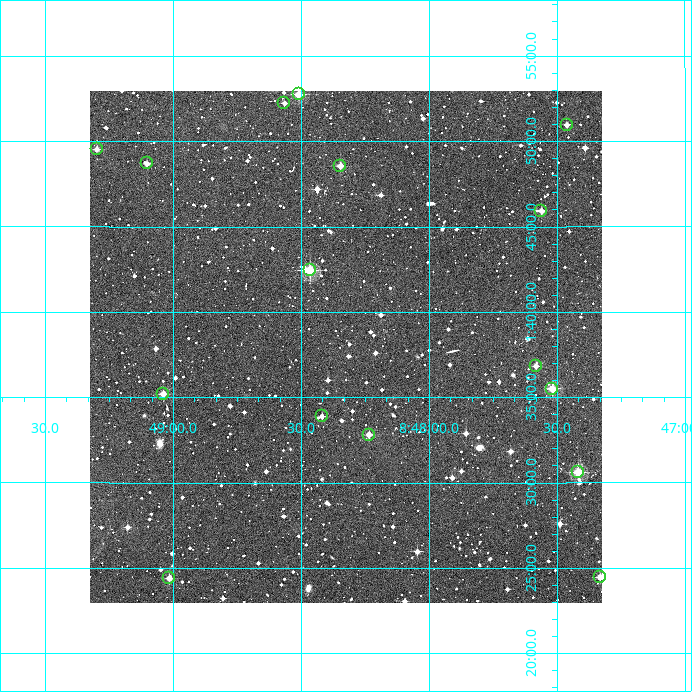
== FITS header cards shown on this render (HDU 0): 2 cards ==
NAXIS1  =                  512
NAXIS2  =                  512

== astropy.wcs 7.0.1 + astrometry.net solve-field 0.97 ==
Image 512 x 512 px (HDU 0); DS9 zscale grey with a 90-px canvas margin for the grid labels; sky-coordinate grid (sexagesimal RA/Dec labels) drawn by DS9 from the SOLVED WCS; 16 Tycho-2 reference stars matched to detected sources circled (green)
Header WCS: RA---TAN/DEC--TAN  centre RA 08:48:19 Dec +01:38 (132.08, +1.63 deg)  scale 3.52 arcsec/px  FOV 30.0' x 30.0'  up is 0 deg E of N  parity normal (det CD < 0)
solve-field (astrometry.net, Tycho-2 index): VERIFIED the header's WCS against the Tycho-2 star catalogue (verified at 2 index scales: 11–16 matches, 0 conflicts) and refined it, rather than solving blind
Solved WCS: RA---TAN-SIP/DEC--TAN-SIP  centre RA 08:48:20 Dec +01:38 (132.08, +1.63 deg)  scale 3.52 arcsec/px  FOV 30.0' x 30.0'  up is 0 deg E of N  parity normal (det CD < 0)
The solver's refit moves the header's centre by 1.8 arcsec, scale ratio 1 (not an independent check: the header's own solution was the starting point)
Tycho-2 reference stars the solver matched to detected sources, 16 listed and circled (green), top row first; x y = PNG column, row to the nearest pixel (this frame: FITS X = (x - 90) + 1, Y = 512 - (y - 91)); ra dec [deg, ICRS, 3 dp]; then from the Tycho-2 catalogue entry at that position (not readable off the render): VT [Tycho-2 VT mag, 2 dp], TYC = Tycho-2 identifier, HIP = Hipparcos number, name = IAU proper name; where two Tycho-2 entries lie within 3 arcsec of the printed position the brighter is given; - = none
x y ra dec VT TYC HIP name
299 94 132.127 +1.879 10.83 216-1546-1 - -
284 103 132.141 +1.871 12.34 212-501-1 - -
567 125 131.865 +1.849 12.10 212-1404-1 - -
97 149 132.325 +1.825 12.00 212-1211-1 - -
147 163 132.276 +1.812 12.31 212-680-1 - -
340 166 132.086 +1.809 11.23 212-597-1 - -
541 211 131.890 +1.765 11.61 212-1540-1 - -
310 270 132.116 +1.708 10.19 212-820-1 - -
536 366 131.896 +1.614 12.21 212-797-1 - -
552 389 131.879 +1.592 10.54 212-762-1 - -
163 394 132.260 +1.587 11.21 212-1002-1 - -
322 416 132.105 +1.565 12.30 212-1030-1 - -
369 435 132.059 +1.547 11.57 212-566-1 - -
578 472 131.855 +1.510 10.15 212-1493-1 - -
600 577 131.833 +1.408 11.38 212-798-1 - -
169 578 132.254 +1.407 11.58 212-1186-1 - -